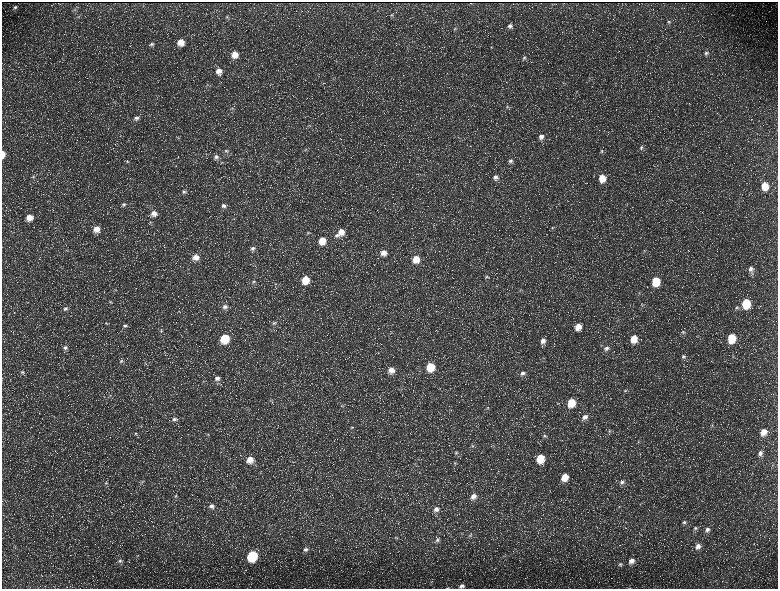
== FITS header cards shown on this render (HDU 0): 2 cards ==
NAXIS1  =                 1552 / length of data axis 1
NAXIS2  =                 1173 / length of data axis 2

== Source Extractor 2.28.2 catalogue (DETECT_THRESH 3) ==
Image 1552 x 1173 px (HDU 0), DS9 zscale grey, zoomed out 1/2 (1 PNG px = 2 x 2 image px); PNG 780 x 591 px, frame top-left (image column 1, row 1173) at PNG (2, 2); no overlay
Background 230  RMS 11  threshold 32.1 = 3 sigma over >= 5 px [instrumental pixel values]
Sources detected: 167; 36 cannot appear on this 1/2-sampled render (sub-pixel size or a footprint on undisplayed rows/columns) and are not listed; the other 131 listed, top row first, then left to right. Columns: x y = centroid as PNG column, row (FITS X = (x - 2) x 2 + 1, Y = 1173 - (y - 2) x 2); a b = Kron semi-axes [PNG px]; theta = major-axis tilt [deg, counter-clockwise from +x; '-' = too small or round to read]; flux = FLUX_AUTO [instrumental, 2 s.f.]
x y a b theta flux
471 3 2 1 - 660
15 7 5 4 - 4100
75 10 5 3 - 2800
391 15 5 4 - 2800
78 17 6 3 9 2300
227 17 5 4 - 3000
669 22 5 4 - 3200
510 26 7 6 - 8100
455 28 5 3 - 2700
180 42 6 6 - 24000
152 44 6 5 - 4600
491 47 4 3 - 1900
706 53 6 5 - 4800
235 55 6 6 - 23000
524 58 6 5 - 5500
336 61 3 2 - 1400
219 71 7 7 - 16000
333 79 3 2 - 1300
507 107 5 4 - 3300
232 108 6 3 4 3000
136 118 7 6 - 6900
310 125 4 3 - 1800
178 137 4 4 - 2600
541 137 7 6 - 11000
641 148 6 5 - 5200
305 150 4 4 - 2200
226 151 7 5 4 5400
602 151 5 5 - 3700
3 154 6 3 89 15000
216 157 7 6 - 7500
127 161 5 4 - 2500
511 161 6 5 - 5700
222 162 5 3 - 2600
33 177 3 3 - 1800
495 177 7 6 - 8800
602 178 7 6 - 32000
765 186 8 6 -82 38000
184 192 6 5 - 5400
123 204 7 4 2 4900
224 206 7 6 - 8300
154 213 7 7 - 14000
29 217 7 7 - 22000
553 228 5 3 - 2100
96 229 7 7 - 19000
341 232 9 7 47 23000
308 233 5 4 - 3100
336 235 7 5 7 6000
322 240 7 7 - 33000
253 248 7 6 - 7600
383 253 7 7 - 17000
196 257 7 7 - 17000
416 259 7 7 - 30000
750 269 7 6 - 8700
487 277 6 4 -26 3400
305 280 7 6 - 42000
254 281 6 4 51 4600
656 281 7 6 - 65000
275 284 4 2 - 1400
115 290 5 2 - 1700
110 302 4 3 - 2200
746 303 7 6 - 88000
642 305 4 2 - 1300
225 307 8 6 14 9400
737 307 5 5 - 4100
65 308 6 5 - 4700
617 320 3 2 - 1300
106 323 4 3 - 2100
274 323 7 6 - 6100
125 326 6 4 1 5000
578 327 7 6 - 23000
161 331 5 4 - 3100
683 332 4 4 - 2800
225 338 7 6 - 91000
732 338 7 6 - 74000
634 339 7 6 - 31000
543 341 7 6 - 11000
65 348 6 5 - 6100
606 348 7 6 - 7800
683 356 5 5 - 4600
121 361 6 5 - 4300
146 363 6 2 -55 2100
430 367 7 6 - 64000
391 370 7 7 - 16000
22 372 6 5 - 5200
522 373 7 6 - 8100
217 378 7 6 - 10000
134 388 3 2 - 1300
625 390 5 3 - 2200
270 401 4 2 - 1300
571 403 7 6 - 51000
342 406 5 4 - 2800
488 408 6 3 -69 2500
585 417 7 6 - 11000
174 419 7 5 10 7300
712 425 4 3 - 2000
351 427 5 4 - 2800
609 431 5 4 - 3000
763 432 7 6 - 22000
136 433 4 3 - 2100
208 435 5 3 - 2400
544 436 6 4 32 4300
472 446 6 5 - 4600
456 452 6 5 - 4900
760 453 7 5 59 8600
540 458 7 6 - 52000
250 460 8 7 - 26000
455 463 5 3 - 2300
415 464 4 1 - 1200
565 477 7 6 - 31000
142 482 4 3 - 2100
622 482 7 5 55 6800
106 483 5 5 - 3800
176 496 5 4 - 3100
473 496 7 6 - 13000
212 506 7 6 - 8600
436 509 8 6 27 11000
684 522 6 5 - 5300
695 528 7 5 40 5700
707 530 7 6 - 8500
470 535 6 4 55 3600
396 538 4 3 - 1900
437 540 6 6 - 5900
698 546 8 7 - 13000
306 549 7 6 - 7200
252 556 7 6 - 160000
120 561 8 6 -17 7100
631 561 8 6 44 14000
620 564 6 5 - 4300
431 581 4 1 - 1400
462 586 8 6 13 8700
448 588 6 3 7 2200
At the frame edge (FLAGS 8, measured only in part): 3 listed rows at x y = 3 154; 462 586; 448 588
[36 sub-pixel or undisplayed-footprint detections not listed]